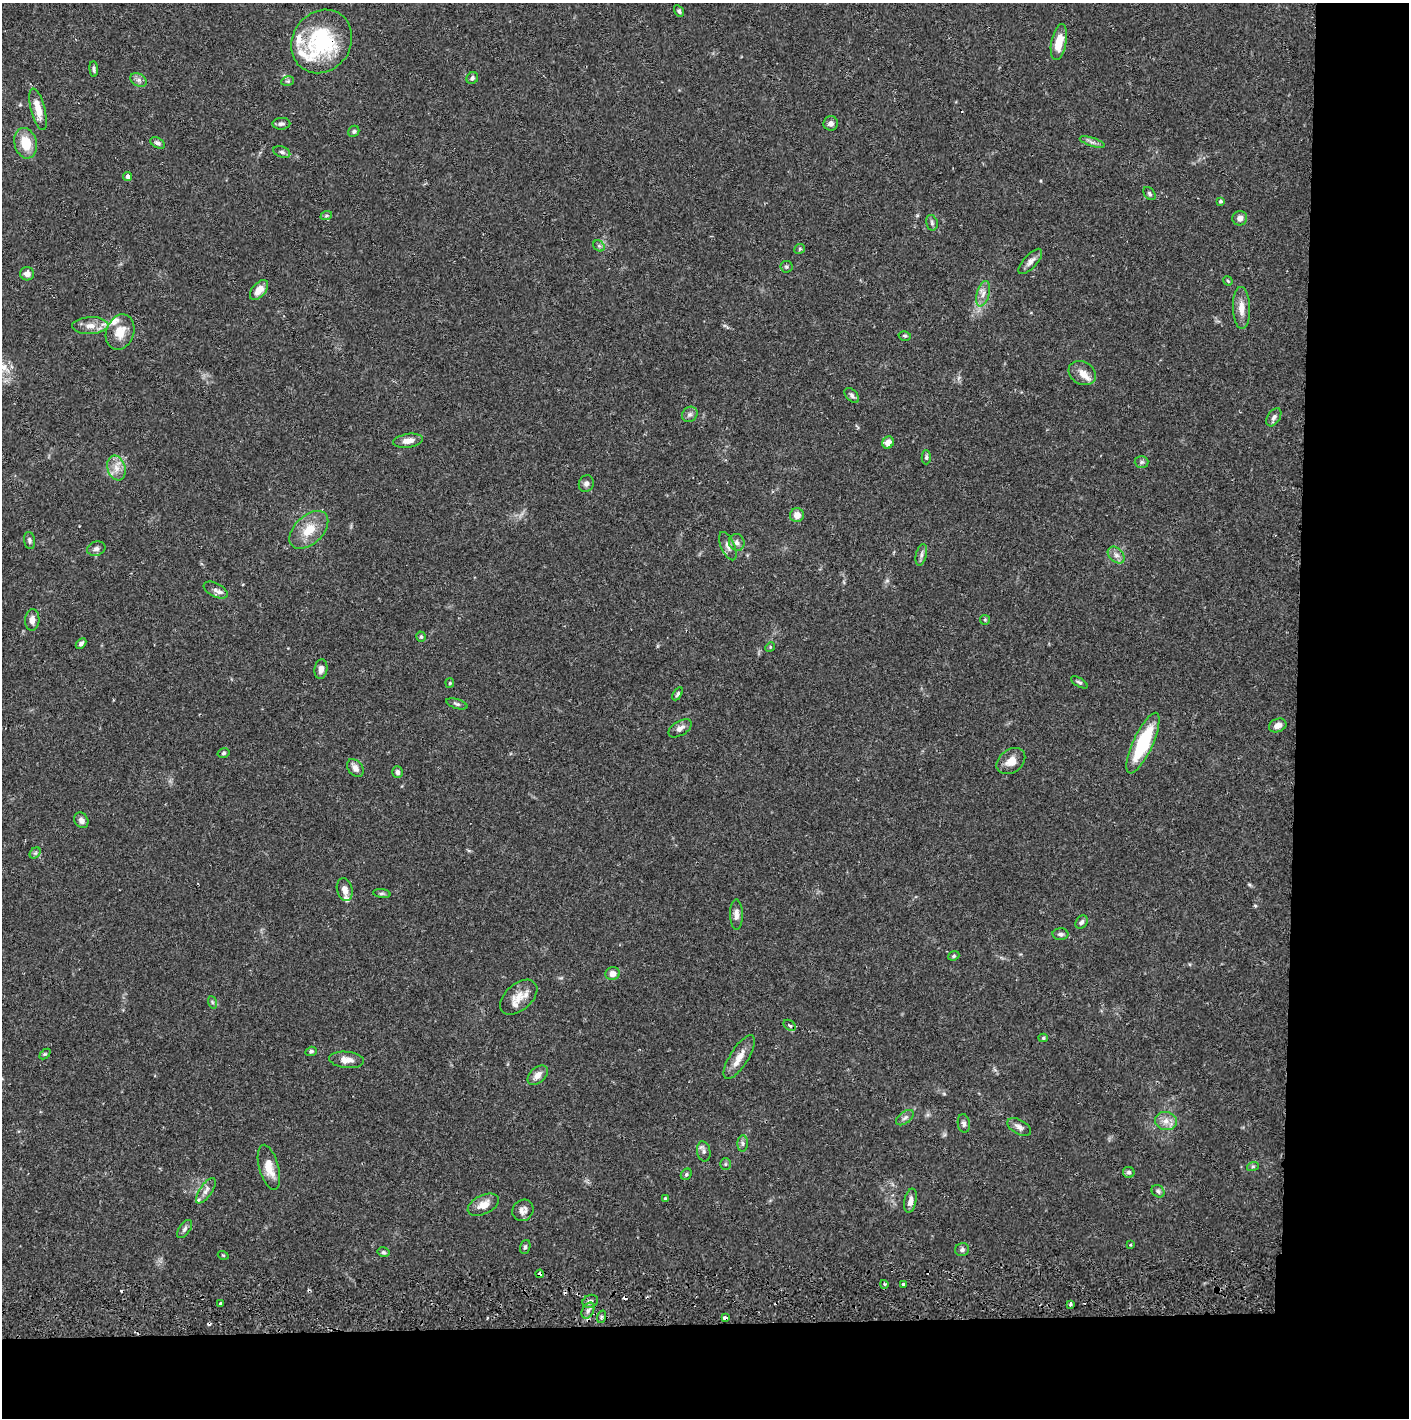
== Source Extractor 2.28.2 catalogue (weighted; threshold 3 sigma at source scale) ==
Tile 9 of 3 x 3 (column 3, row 3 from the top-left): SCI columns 2850-4256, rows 56-1471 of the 4263 x 4373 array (HDU 1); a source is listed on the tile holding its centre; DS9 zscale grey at full resolution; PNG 1411 x 1420 px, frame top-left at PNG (2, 3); each listed source drawn as its Kron ellipse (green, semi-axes under 4 px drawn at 4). Shown black and unused: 14% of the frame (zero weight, under 2 of 3 exposures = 3% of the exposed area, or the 3 px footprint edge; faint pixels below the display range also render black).
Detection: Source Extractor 2.28.2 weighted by HDU 2 'WHT'; one run over the whole footprint, this tile lists its part. Background 0.0683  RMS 0.0049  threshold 0.0219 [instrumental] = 3 sigma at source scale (4.5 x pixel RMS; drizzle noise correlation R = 1.50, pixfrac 1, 0.05/0.05 arcsec/px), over >= 5 px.
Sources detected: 130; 4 cosmic-ray / hot-pixel residue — neither listed nor drawn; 7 inside a brighter listed object's ellipse — not listed separately; the other 119 listed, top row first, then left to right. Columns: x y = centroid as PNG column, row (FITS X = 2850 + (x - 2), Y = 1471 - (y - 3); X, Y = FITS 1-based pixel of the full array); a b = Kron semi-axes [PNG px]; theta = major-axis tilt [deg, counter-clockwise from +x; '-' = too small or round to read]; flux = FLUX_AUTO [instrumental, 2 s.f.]
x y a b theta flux
679 11 6 4 -61 0.95
322 41 33 29 55 45
1059 42 18 7 79 8.7
94 69 7 4 -83 1.1
472 78 6 5 - 1.3
138 80 9 6 -27 1.7
288 81 6 4 11 0.9
38 109 21 7 -75 7.5
831 123 7 7 - 2
281 124 9 6 2 1.4
354 131 6 5 - 0.89
1092 142 13 4 -17 1.7
26 143 15 11 -76 11
157 143 8 5 -29 1.4
282 152 8 5 -21 1.2
128 176 4 4 - 1.7
1149 194 7 5 -52 0.92
1220 201 4 3 - 1.4
326 216 6 3 18 0.68
1240 218 7 7 - 2.2
932 223 8 5 -76 1.1
599 246 6 5 - 0.94
800 249 5 5 - 0.65
1030 261 16 6 48 2.7
786 267 6 6 - 0.85
27 274 7 6 - 2.7
1228 281 5 4 - 0.52
259 290 12 6 50 4.8
983 294 13 6 75 2.9
1241 308 21 8 -88 5.3
90 326 18 8 2 4.6
120 332 18 13 69 8.1
905 336 6 4 -13 0.75
1082 373 14 11 -30 4
852 396 9 5 -45 1.3
690 414 8 7 - 1.6
1274 417 10 6 57 1.6
408 441 15 6 9 3.7
888 442 6 5 - 3.9
926 457 7 4 -89 0.94
1142 462 7 6 - 1.1
116 468 12 9 -72 4.4
586 484 8 7 - 1.8
797 515 7 7 - 4.2
309 530 23 14 44 10
29 540 9 5 -80 1.2
737 542 8 7 - 2.1
728 546 15 7 -66 2.5
96 549 9 7 16 1.8
921 555 11 5 77 1.6
1116 555 10 6 -44 2.3
216 590 13 7 -27 2.3
32 620 11 7 85 2.8
985 620 5 4 - 0.63
421 637 5 5 - 0.87
81 643 6 4 46 1.4
770 647 5 4 - 0.58
321 669 10 6 81 2.4
1079 682 9 4 -30 1
450 683 5 4 - 0.54
678 694 7 4 58 0.94
457 704 11 4 -18 1.2
1278 725 9 6 22 2.7
680 728 13 7 31 2.5
1143 743 33 10 65 31
224 753 6 4 16 0.86
1011 761 16 11 36 5.2
355 768 10 7 -51 2.7
398 772 6 5 - 1.5
81 820 8 6 -59 2.2
35 853 6 4 44 0.92
345 890 11 7 -75 2.9
382 893 9 4 -8 0.97
736 915 15 6 -89 2.7
1081 922 7 5 55 1.3
1060 934 8 6 -3 1.4
954 956 6 4 22 0.7
612 974 7 6 - 3.4
519 997 22 13 41 6.6
212 1002 6 4 -71 0.74
790 1025 7 4 -38 1.1
1043 1038 4 4 - 0.72
311 1051 6 4 19 1.1
45 1054 6 4 43 0.67
739 1057 25 9 58 5.9
347 1060 17 8 -6 4.6
538 1075 12 7 41 3.6
905 1118 10 6 37 1.6
1166 1121 11 9 -12 3.6
964 1123 9 6 -82 1.4
1019 1127 13 7 -30 2.4
743 1143 8 5 86 1.2
704 1151 10 6 -79 1.7
725 1164 6 5 - 0.78
1253 1166 6 4 19 0.72
269 1167 23 9 -75 7.5
1129 1172 6 5 - 1.2
686 1174 6 5 - 0.89
206 1191 15 6 56 2.5
1158 1191 7 5 -40 1.1
665 1199 3 3 - 1.1
910 1201 12 6 79 3
483 1205 17 9 26 5.3
523 1210 11 10 - 2.7
185 1229 10 5 54 1.4
1130 1245 3 2 - 0.56
525 1247 7 5 72 1.1
962 1250 7 6 - 1.3
383 1252 6 4 -13 0.82
223 1255 5 3 - 0.47
540 1274 4 4 - 2
884 1284 4 4 - 1.2
903 1284 3 3 - 1.6
590 1301 8 6 20 1.6
220 1304 3 3 - 1.2
1070 1304 3 3 - 0.91
588 1311 8 5 62 1.8
601 1317 6 4 72 0.84
725 1318 4 3 - 2.9
Overlapping masked pixels (flux is a lower limit): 4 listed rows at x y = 322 41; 540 1274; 588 1311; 725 1318